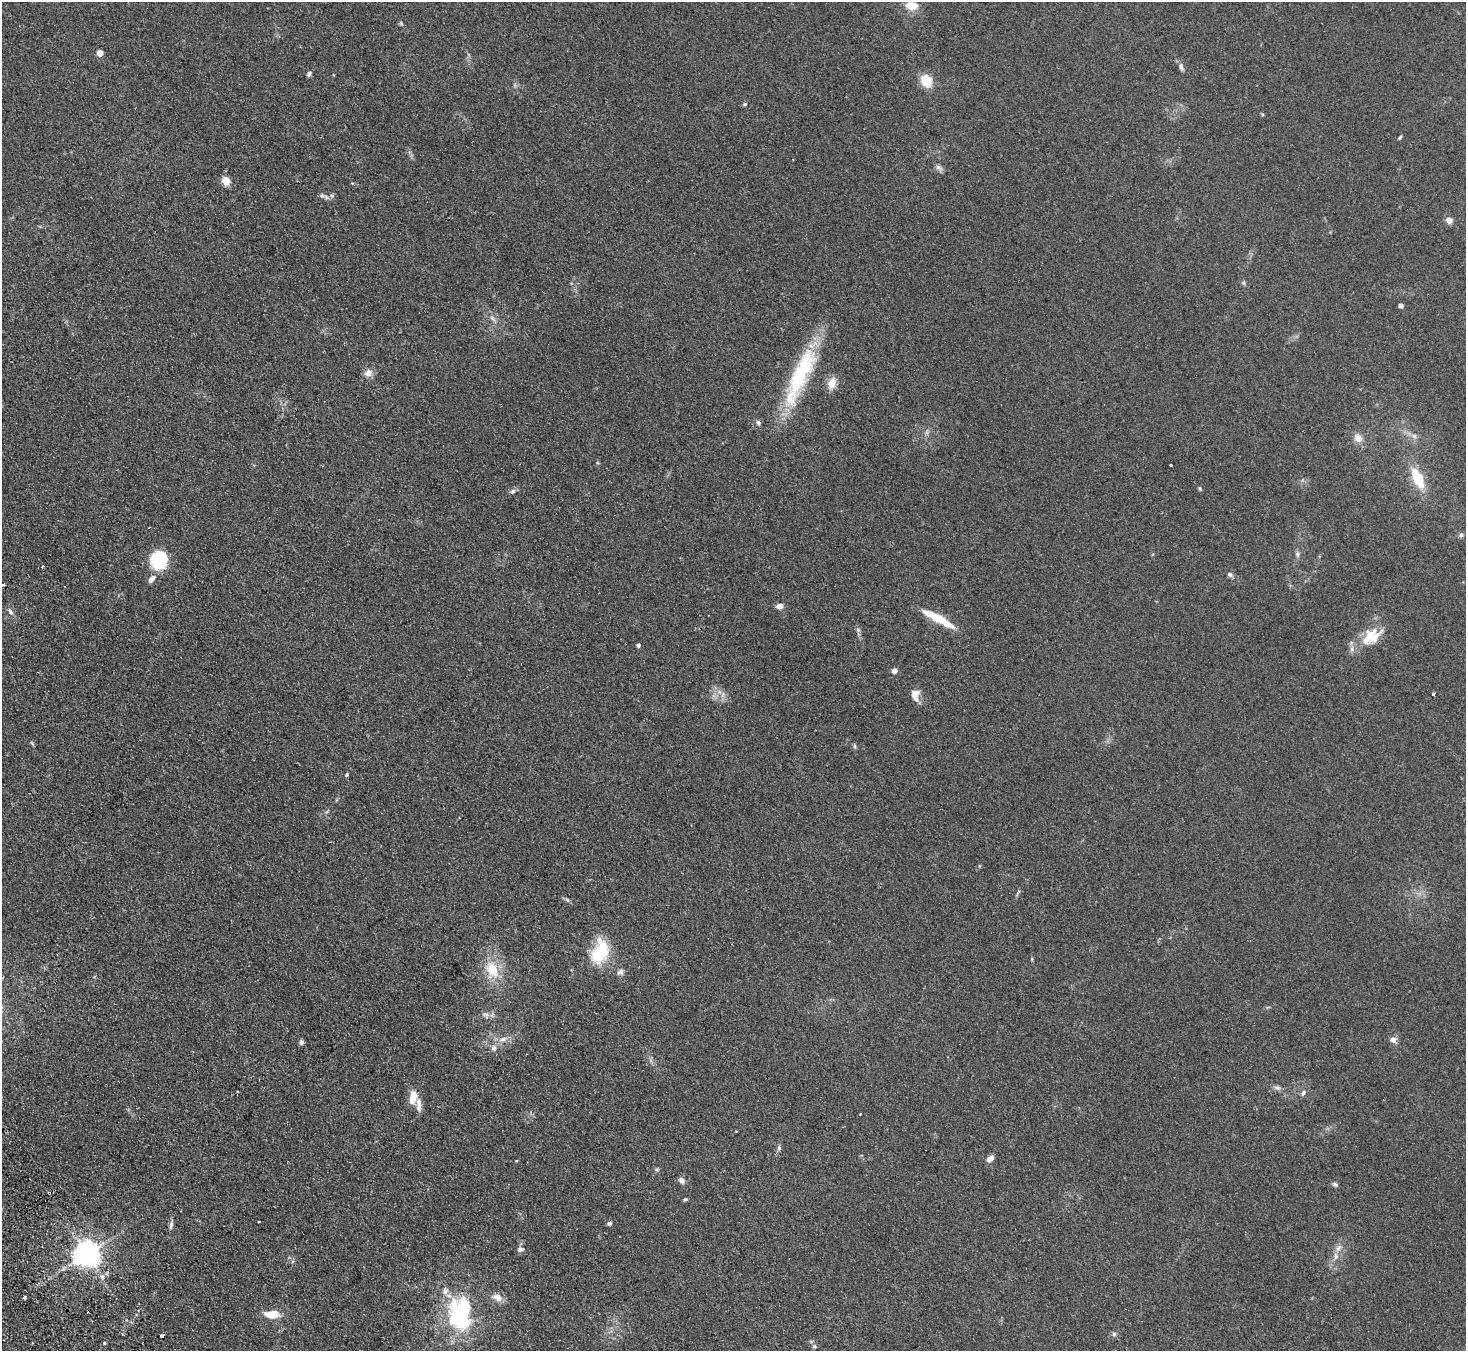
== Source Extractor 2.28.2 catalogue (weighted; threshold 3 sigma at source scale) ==
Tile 7 of 4 x 4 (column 3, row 2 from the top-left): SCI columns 2981-4444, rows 2891-4239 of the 5958 x 5920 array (HDU 1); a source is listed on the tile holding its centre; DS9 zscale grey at full resolution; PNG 1468 x 1353 px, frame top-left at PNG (2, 2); no overlay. Shown black and unused: <1% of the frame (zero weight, under 2 of 3 exposures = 3% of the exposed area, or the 3 px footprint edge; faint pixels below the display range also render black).
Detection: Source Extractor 2.28.2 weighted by HDU 2 'WHT'; one run over the whole footprint, this tile lists its part. Background 0.153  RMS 0.013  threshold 0.0573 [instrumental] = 3 sigma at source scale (4.5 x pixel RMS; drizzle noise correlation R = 1.50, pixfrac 1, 0.05/0.05 arcsec/px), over >= 5 px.
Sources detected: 87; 4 cosmic-ray / hot-pixel residue — not listed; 5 inside a brighter listed object's ellipse — not listed separately; the other 78 listed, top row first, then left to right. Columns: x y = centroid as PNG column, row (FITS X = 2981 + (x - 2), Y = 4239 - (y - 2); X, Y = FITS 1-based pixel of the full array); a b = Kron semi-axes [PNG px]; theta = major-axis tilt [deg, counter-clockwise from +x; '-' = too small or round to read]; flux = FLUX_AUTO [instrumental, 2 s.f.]
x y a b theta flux
912 5 14 10 -7 17
401 23 6 5 - 1.6
100 53 5 4 - 16
1181 67 11 6 -72 3.9
309 74 7 5 57 2.6
926 81 11 9 -60 29
745 104 5 5 - 1.5
1400 137 6 3 54 1.5
939 168 12 6 -31 4.1
226 181 5 5 - 41
332 195 6 5 - 2.3
326 197 11 5 -39 3.6
1449 220 7 6 - 8.1
1243 283 6 5 - 1.8
1400 305 4 4 - 5.1
492 318 11 4 -41 4
368 373 9 8 - 8.2
800 375 81 19 66 110
832 383 13 9 73 14
758 422 6 5 - 3
1414 436 6 6 - 3.6
1358 438 11 10 - 9.2
1171 465 3 2 - 1.7
1418 478 21 9 -65 41
1200 488 6 4 -70 1.5
513 491 8 6 35 3.2
1461 535 7 6 - 2.7
1297 554 8 6 82 3.3
159 560 21 19 71 48
1230 574 7 6 - 3.2
3 584 3 3 - 2.1
779 606 8 6 11 5.9
10 611 10 5 -53 3.6
938 619 38 7 -29 39
858 630 6 5 - 2.3
1371 637 31 18 35 34
638 645 4 3 - 3
894 671 4 4 - 9.6
1433 694 4 3 - 1.9
723 695 10 4 77 3.3
915 695 14 9 -85 11
32 743 8 3 -45 1.3
855 746 6 4 -89 1.8
347 775 5 4 - 1.6
600 952 30 19 71 52
1032 959 5 3 - 1.2
492 970 26 17 -72 35
620 972 10 7 30 4.1
486 1014 11 6 3 5.1
503 1039 12 6 11 7.3
1393 1040 8 7 - 5.7
301 1042 7 6 - 2.7
494 1048 9 7 86 4.7
1277 1088 9 6 -10 3.6
1303 1093 9 5 55 3.1
413 1097 17 9 82 14
860 1114 3 3 - 4.3
779 1148 7 5 86 2.7
990 1159 8 5 39 8
516 1161 4 3 - 0.88
657 1169 6 4 18 1.7
682 1180 9 7 -50 4.3
1335 1184 7 5 -27 2.5
49 1193 4 3 - 1.8
685 1199 5 4 - 1.7
609 1223 6 5 - 2.6
171 1225 12 5 79 3.7
1338 1248 12 6 53 5.6
520 1249 8 6 6 4.5
86 1254 7 7 - 1300
25 1297 3 3 - 5
497 1297 14 9 -21 9.5
272 1314 18 9 0 18
460 1314 36 23 86 140
1114 1334 6 6 - 2.4
162 1335 4 3 - 16
104 1343 4 4 - 1.1
814 1346 6 4 -45 1.6
Overlapping masked pixels (flux is a lower limit): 1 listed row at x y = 49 1193
Isophote crosses this tile's border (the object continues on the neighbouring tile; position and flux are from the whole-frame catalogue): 1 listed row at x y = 912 5